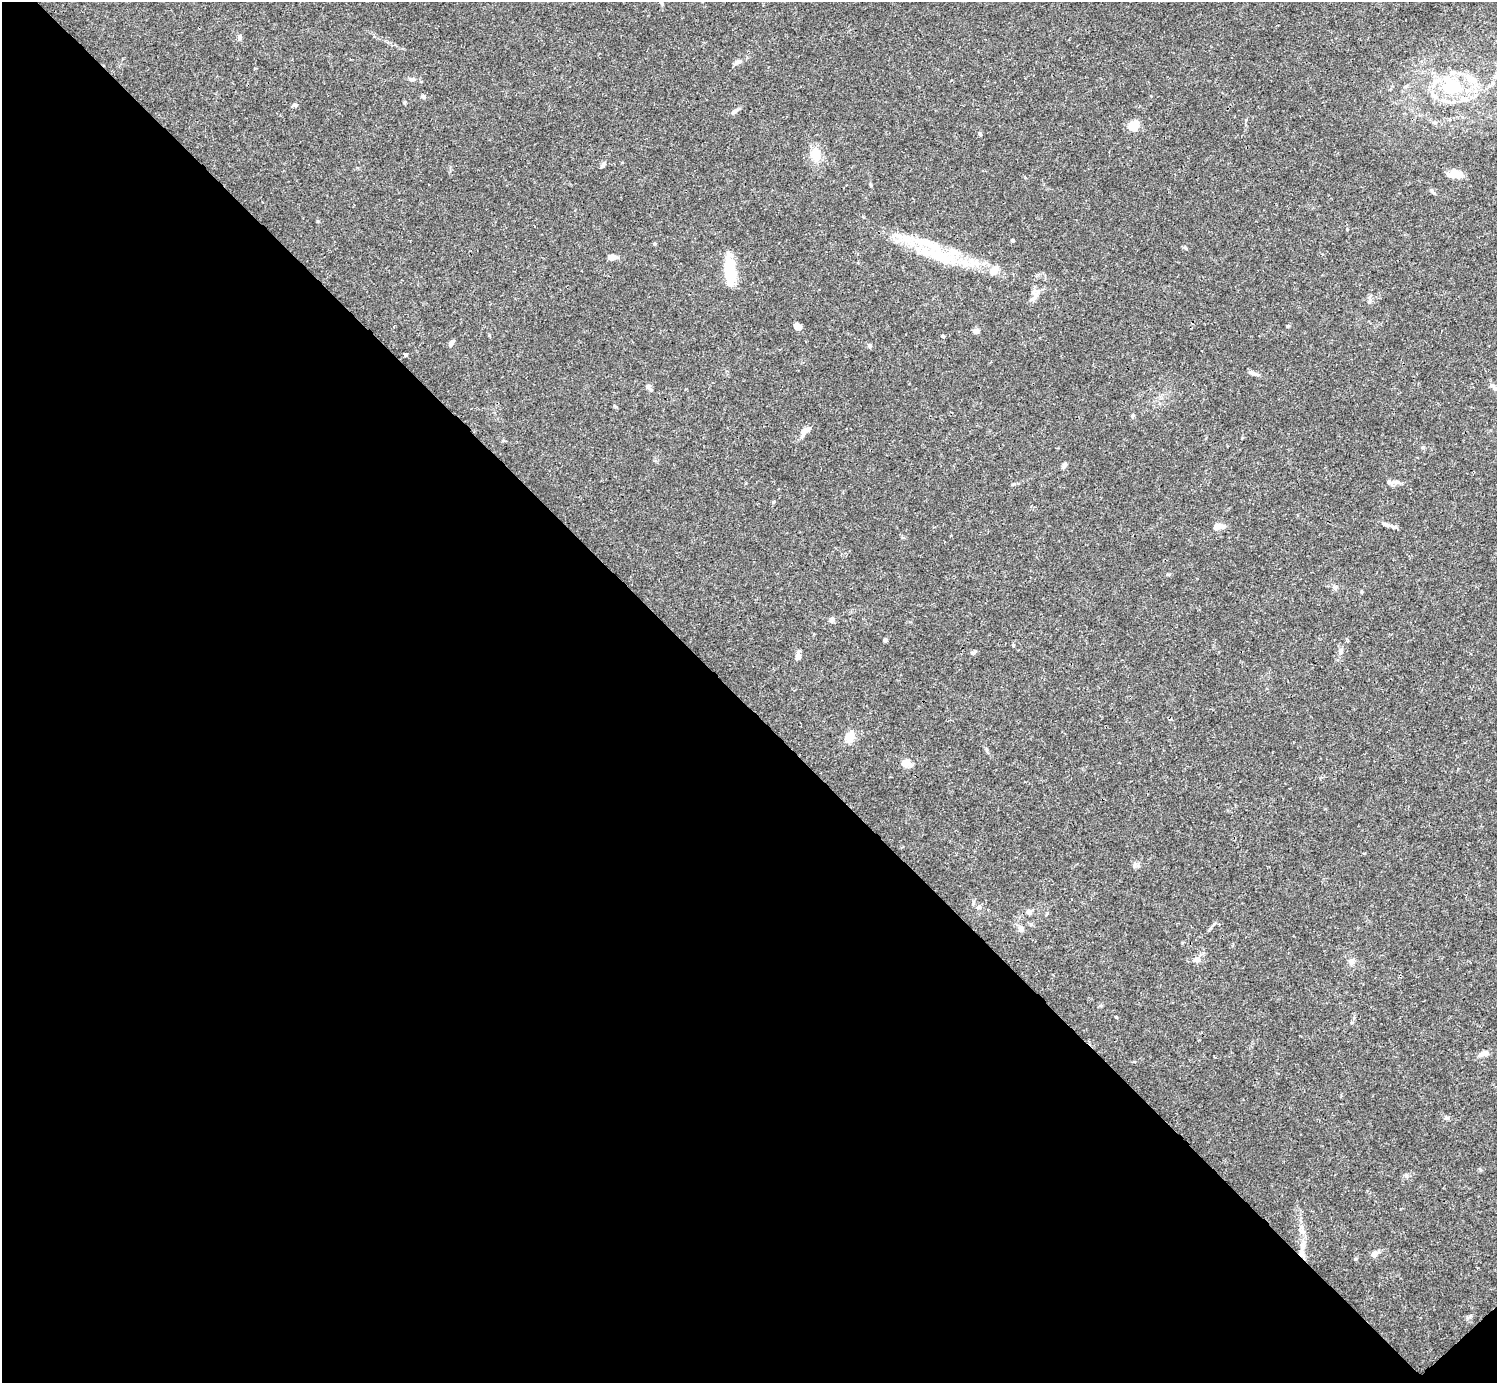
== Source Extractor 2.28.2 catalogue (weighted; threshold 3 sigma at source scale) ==
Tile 14 of 4 x 4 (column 2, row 4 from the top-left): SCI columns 1496-2990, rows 158-1538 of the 5982 x 5981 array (HDU 1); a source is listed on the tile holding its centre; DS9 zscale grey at full resolution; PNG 1499 x 1385 px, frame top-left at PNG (2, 2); no overlay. Shown black and unused: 49% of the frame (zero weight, under 3 of 4 exposures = <1% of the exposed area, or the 3 px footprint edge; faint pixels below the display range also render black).
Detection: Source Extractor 2.28.2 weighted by HDU 2 'WHT'; one run over the whole footprint, this tile lists its part. Background 0.0165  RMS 0.0022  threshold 0.00975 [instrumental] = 3 sigma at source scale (4.5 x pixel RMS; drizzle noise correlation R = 1.50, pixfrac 1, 0.05/0.05 arcsec/px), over >= 5 px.
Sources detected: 63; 7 inside a brighter listed object's ellipse — not listed separately; the other 56 listed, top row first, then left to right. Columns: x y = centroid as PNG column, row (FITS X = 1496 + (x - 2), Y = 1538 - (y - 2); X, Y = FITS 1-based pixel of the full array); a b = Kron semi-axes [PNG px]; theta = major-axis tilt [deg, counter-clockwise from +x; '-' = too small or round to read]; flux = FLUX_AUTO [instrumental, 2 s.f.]
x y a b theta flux
661 2 10 5 -74 0.52
239 37 7 6 - 0.49
736 62 10 5 39 0.62
1493 83 8 7 - 0.73
1452 87 28 19 7 12
423 96 5 5 - 0.5
405 102 6 3 71 0.23
294 105 6 5 - 0.39
735 111 12 5 34 0.7
1134 126 13 10 63 3
980 134 5 4 - 0.28
816 155 17 13 -80 2.9
604 164 8 5 28 0.49
1454 174 15 8 4 2.9
1433 192 9 3 -45 0.33
1347 229 3 3 - 0.15
655 243 5 3 - 0.23
940 256 51 17 -17 12
612 257 11 5 -4 1.4
730 271 30 10 -86 9.3
994 271 13 10 15 1.8
1035 296 18 9 66 1.4
798 326 8 6 -37 1.2
1288 326 5 4 - 0.23
976 331 6 5 - 0.9
451 343 8 4 63 0.66
869 346 6 5 - 0.35
406 355 3 3 - 0.58
1251 372 11 6 -18 0.69
1492 385 11 6 -31 0.79
648 386 7 6 - 0.6
1133 416 6 4 24 0.32
805 431 19 7 48 1.4
1064 465 8 5 63 0.5
1396 482 14 6 -1 1
773 502 5 3 - 0.22
1387 525 15 5 -17 0.96
1219 526 13 6 8 1.6
1335 587 7 5 -43 0.45
832 620 6 6 - 0.69
885 640 5 4 - 0.35
974 652 8 4 45 0.35
1341 652 9 4 82 0.51
798 656 8 7 - 0.89
849 737 17 11 68 2.1
906 763 10 7 -10 2.6
1134 865 7 4 -73 0.41
979 907 7 5 14 0.49
1029 912 8 6 -43 0.66
1021 928 8 7 - 0.97
1197 960 10 7 -3 0.91
1351 962 9 7 -86 0.86
1483 1053 13 6 4 0.87
1446 1118 6 5 - 0.46
1302 1246 13 7 87 1.4
1374 1254 8 6 36 1.3
Isophote crosses this tile's border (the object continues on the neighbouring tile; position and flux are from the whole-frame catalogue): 2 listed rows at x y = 661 2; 1492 385
Unlisted compact peaks at least as high as the median listed source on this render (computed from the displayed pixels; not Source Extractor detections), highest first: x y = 1470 1316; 1355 1259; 1185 247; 1013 645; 1012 240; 318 221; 1406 1176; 942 336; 1480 1170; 1014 484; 1423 447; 1169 574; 871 185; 986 749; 1116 1017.